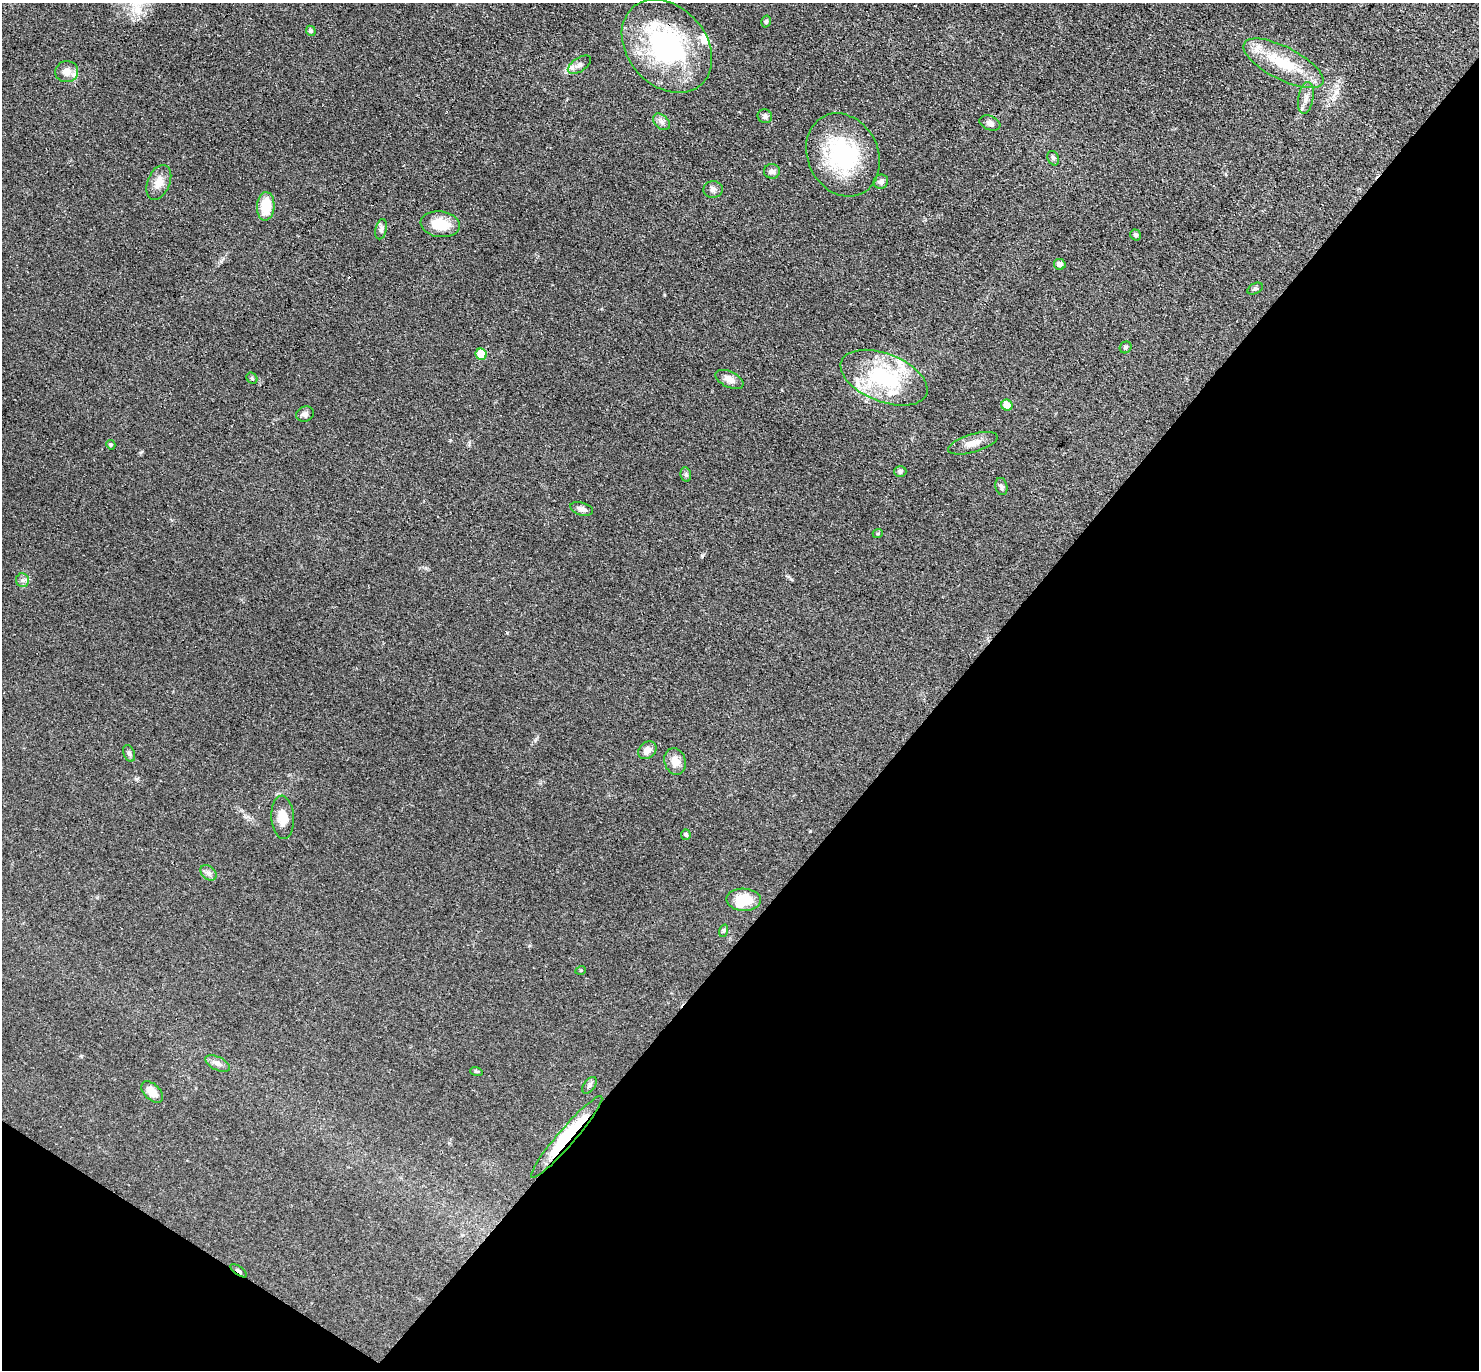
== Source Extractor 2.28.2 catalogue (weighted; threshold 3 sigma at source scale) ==
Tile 15 of 4 x 4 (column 3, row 4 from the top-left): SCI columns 3085-4561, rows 297-1664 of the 6087 x 6078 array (HDU 1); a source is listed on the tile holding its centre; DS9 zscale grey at full resolution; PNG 1481 x 1372 px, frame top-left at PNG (2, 3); each listed source drawn as its Kron ellipse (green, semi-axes under 4 px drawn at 4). Shown black and unused: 38% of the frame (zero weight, under 3 of 4 exposures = <1% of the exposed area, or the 3 px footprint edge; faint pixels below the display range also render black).
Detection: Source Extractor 2.28.2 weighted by HDU 2 'WHT'; one run over the whole footprint, this tile lists its part. Background 0.0608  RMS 0.0056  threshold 0.0254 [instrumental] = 3 sigma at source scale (4.5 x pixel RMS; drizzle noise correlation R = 1.50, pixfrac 1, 0.05/0.05 arcsec/px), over >= 5 px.
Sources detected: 61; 2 cosmic-ray / hot-pixel residue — neither listed nor drawn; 7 inside a brighter listed object's ellipse — not listed separately; the other 52 listed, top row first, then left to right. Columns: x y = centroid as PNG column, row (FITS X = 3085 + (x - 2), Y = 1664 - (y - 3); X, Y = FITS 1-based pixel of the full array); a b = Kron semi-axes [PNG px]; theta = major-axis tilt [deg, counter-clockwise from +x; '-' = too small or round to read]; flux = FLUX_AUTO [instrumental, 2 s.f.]
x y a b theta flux
766 21 6 4 73 0.89
311 31 5 4 - 1
667 46 52 39 -48 91
1283 63 44 16 -27 25
579 65 13 7 33 2.6
67 72 11 10 - 4.8
1306 98 16 7 81 3.4
765 116 7 7 - 1.5
661 122 10 6 -42 2.1
990 123 11 7 -21 2.2
843 155 43 35 -64 56
1053 158 7 5 -64 1.5
772 171 8 7 - 2.2
159 182 18 11 67 6.1
881 182 7 7 - 2.2
713 190 9 8 - 2.2
266 206 14 9 87 14
440 224 20 13 -8 12
381 229 10 5 78 1.5
1136 235 5 5 - 1.4
1060 264 6 5 - 2.5
1255 289 8 5 27 1.2
1126 347 6 5 - 0.98
481 354 6 5 - 16
252 378 6 5 - 0.85
884 378 45 24 -21 51
729 379 15 8 -25 4.4
1007 405 5 5 - 6.9
305 414 9 7 18 2
973 443 25 9 16 5.7
111 445 5 4 - 0.92
900 471 6 5 - 1.6
686 475 7 5 -79 1.1
1001 487 9 6 -78 1.4
582 509 11 6 -16 2.6
878 533 5 3 - 0.54
22 580 7 6 - 1.6
647 750 10 8 41 4.1
129 753 9 5 -71 1.5
675 761 14 10 -74 5.7
283 817 22 11 -86 8.3
686 835 5 5 - 1.1
208 873 9 6 -41 2
744 900 17 11 -2 13
723 931 6 4 70 0.77
581 970 5 3 - 0.49
217 1063 13 6 -26 2.9
476 1071 6 4 -19 0.71
589 1085 9 5 52 1.5
152 1092 13 8 -44 6.5
567 1137 53 8 49 39
239 1271 9 3 -34 2.9
Overlapping masked pixels (flux is a lower limit): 4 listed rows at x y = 667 46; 481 354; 567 1137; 239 1271